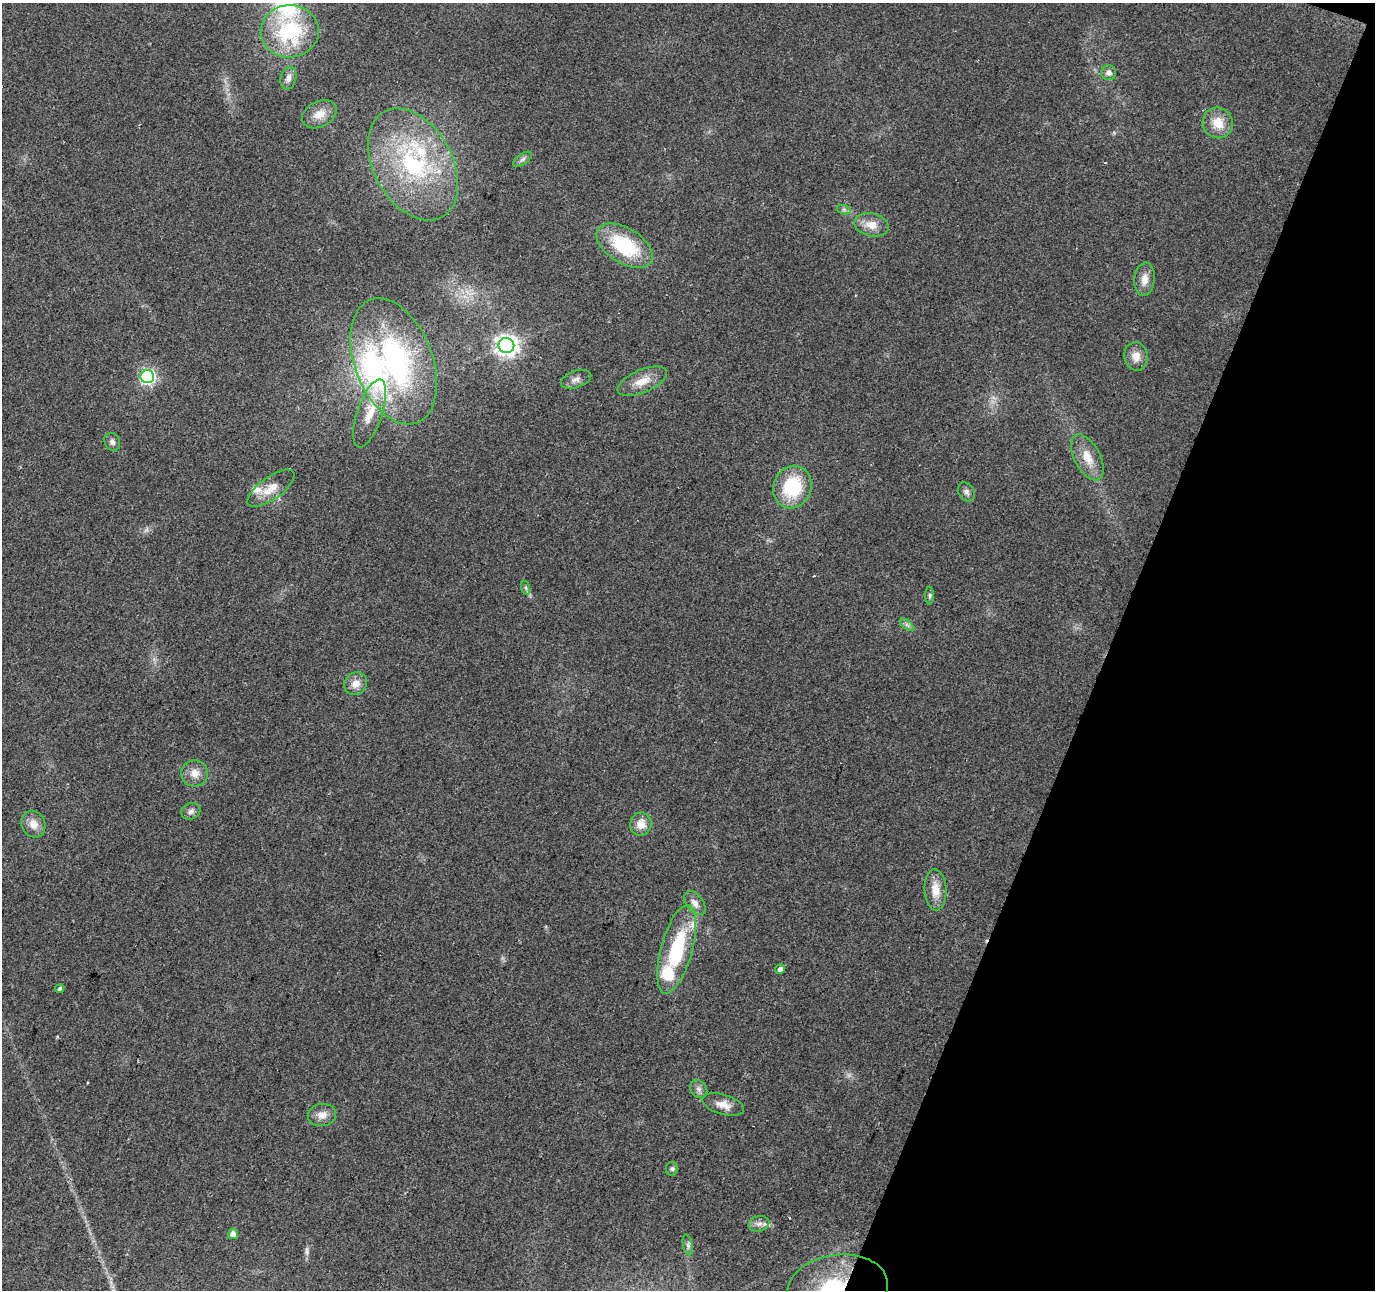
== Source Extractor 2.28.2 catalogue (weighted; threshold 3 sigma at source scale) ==
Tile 8 of 4 x 4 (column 4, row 2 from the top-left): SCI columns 4120-5492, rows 2790-4077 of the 5500 x 5642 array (HDU 1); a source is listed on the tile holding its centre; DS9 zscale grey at full resolution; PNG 1377 x 1292 px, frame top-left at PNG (2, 3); each listed source drawn as its Kron ellipse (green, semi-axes under 4 px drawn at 4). Shown black and unused: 19% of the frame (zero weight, under 2 of 3 exposures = <1% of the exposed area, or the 3 px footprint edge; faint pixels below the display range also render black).
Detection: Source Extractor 2.28.2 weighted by HDU 2 'WHT'; one run over the whole footprint, this tile lists its part. Background 0.0384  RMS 0.0065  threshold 0.0294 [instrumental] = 3 sigma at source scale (4.5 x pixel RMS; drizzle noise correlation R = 1.50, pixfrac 1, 0.0396/0.0396 arcsec/px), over >= 5 px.
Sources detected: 50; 6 inside a brighter listed object's ellipse — not listed separately; the other 44 listed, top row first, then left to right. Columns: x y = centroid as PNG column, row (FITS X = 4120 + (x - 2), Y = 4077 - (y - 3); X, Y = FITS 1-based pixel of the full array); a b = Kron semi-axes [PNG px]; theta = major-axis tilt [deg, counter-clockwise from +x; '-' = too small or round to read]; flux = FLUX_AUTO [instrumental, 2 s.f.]
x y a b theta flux
290 31 29 26 2 59
1109 73 7 7 - 3.4
288 78 11 7 74 3.7
319 114 18 12 29 8.7
1218 123 15 15 - 12
522 159 11 5 35 2.1
413 164 60 39 -61 93
844 210 7 4 -19 1.4
871 225 17 11 -12 8.6
625 246 31 17 -32 46
1145 279 16 10 83 6.3
506 345 8 7 - 450
1136 356 14 11 -78 7.1
394 361 66 39 -69 140
147 377 6 6 - 160
576 379 16 8 19 3.8
642 381 26 11 23 11
370 413 35 12 71 15
112 442 9 7 -66 2.3
1087 457 25 13 -62 12
792 487 22 19 67 37
271 488 28 11 36 11
966 492 10 7 -57 2.6
526 588 7 4 -72 1.3
930 596 9 4 -89 1.3
907 625 8 4 -37 1.8
356 684 12 10 42 6.5
195 773 14 13 - 7
191 811 10 8 27 2.9
33 824 14 11 -62 7
641 824 11 11 - 7.4
935 890 20 11 -87 10
695 903 14 8 -53 4.5
677 949 46 15 74 52
780 969 5 4 - 2.3
60 988 5 4 - 1.4
699 1089 10 7 -52 2.9
723 1105 21 10 -16 7.2
322 1115 14 11 10 5.9
672 1169 7 6 - 1.3
759 1224 10 7 15 3.2
233 1234 5 5 - 4.8
688 1245 10 5 -78 2
837 1289 51 34 9 78
Overlapping masked pixels (flux is a lower limit): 1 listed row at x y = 837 1289
Isophote crosses this tile's border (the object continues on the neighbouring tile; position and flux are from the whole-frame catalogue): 1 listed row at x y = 837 1289